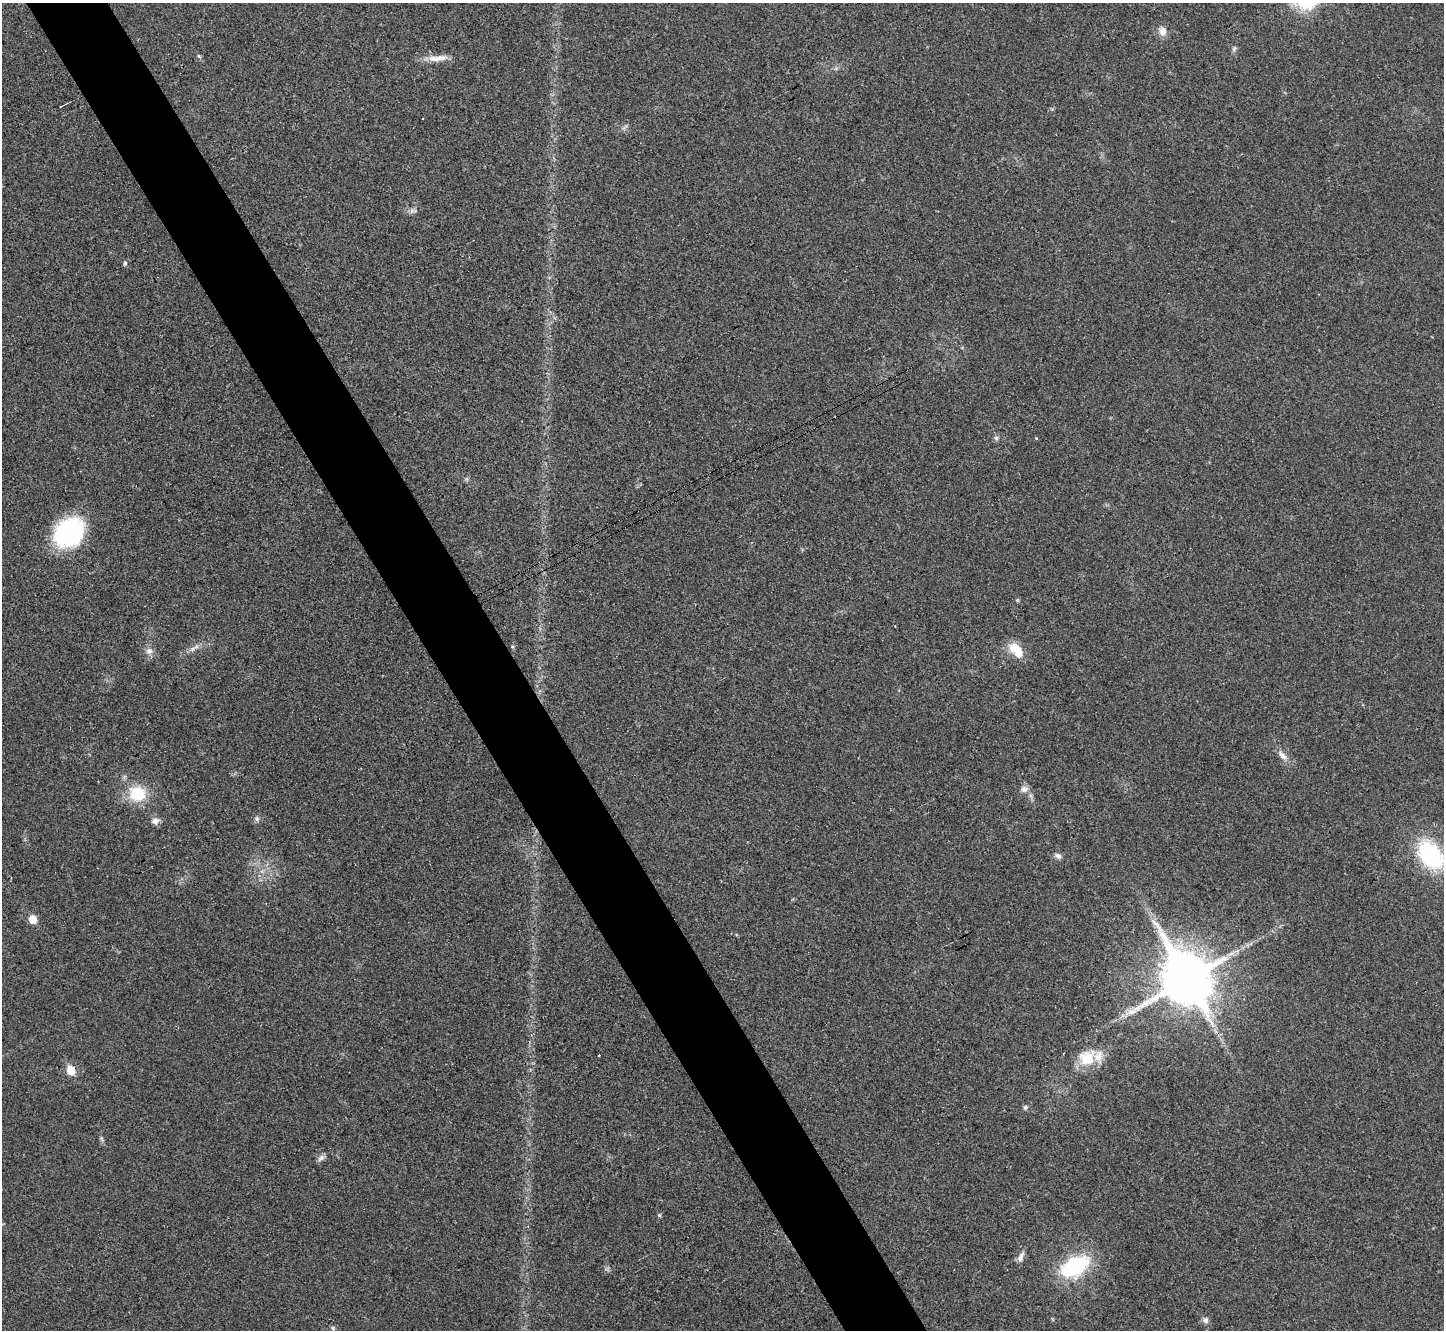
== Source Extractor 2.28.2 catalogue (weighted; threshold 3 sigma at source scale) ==
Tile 11 of 4 x 4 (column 3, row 3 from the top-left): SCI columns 2892-4333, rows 1493-2820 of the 5785 x 5777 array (HDU 1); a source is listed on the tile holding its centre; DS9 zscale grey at full resolution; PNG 1446 x 1332 px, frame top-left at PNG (2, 3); no overlay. Shown black and unused: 6% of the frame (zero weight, under 3 of 4 exposures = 1% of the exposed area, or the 3 px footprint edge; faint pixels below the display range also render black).
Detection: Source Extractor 2.28.2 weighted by HDU 2 'WHT'; one run over the whole footprint, this tile lists its part. Background 0.025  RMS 0.0049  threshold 0.022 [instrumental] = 3 sigma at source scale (4.5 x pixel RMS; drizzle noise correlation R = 1.50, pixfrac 1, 0.05/0.05 arcsec/px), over >= 5 px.
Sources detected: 36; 1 inside a brighter object's white glare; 1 cosmic-ray / hot-pixel residue — not listed; the other 34 listed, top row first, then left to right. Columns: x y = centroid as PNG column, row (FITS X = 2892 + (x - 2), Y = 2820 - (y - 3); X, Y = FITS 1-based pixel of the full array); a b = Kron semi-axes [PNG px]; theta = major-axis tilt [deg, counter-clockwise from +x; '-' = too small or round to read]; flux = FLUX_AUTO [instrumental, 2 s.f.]
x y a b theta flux
1162 31 10 9 - 3.5
1234 49 6 5 - 0.88
199 56 7 4 -45 0.74
437 58 29 7 6 5.3
61 106 7 2 31 0.67
411 211 7 4 70 1.1
125 263 6 5 - 0.75
996 438 6 6 - 1
1036 438 4 4 - 0.38
69 532 31 24 44 58
512 647 4 4 - 0.58
1015 648 18 15 1 7.5
192 649 7 5 45 1.3
149 651 10 8 12 2.4
1282 755 15 7 -47 3
1024 789 10 9 - 2.4
137 794 16 15 - 17
257 819 7 4 -59 1
155 821 10 7 10 2.4
1058 856 10 6 -27 1.7
1431 856 28 18 -52 50
33 919 6 5 - 10
1186 979 16 14 -60 2900
599 1055 3 2 - 1.1
1087 1058 25 22 31 14
71 1071 6 5 - 13
1025 1107 6 5 - 0.94
101 1138 7 4 -72 0.8
321 1158 11 6 46 1.7
659 1215 6 4 -71 0.6
1021 1257 15 7 67 2.5
1075 1266 28 17 28 40
1205 1320 8 7 - 1.7
333 1328 6 4 -71 0.76
Isophote crosses this tile's border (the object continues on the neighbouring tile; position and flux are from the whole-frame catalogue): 1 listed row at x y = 1431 856